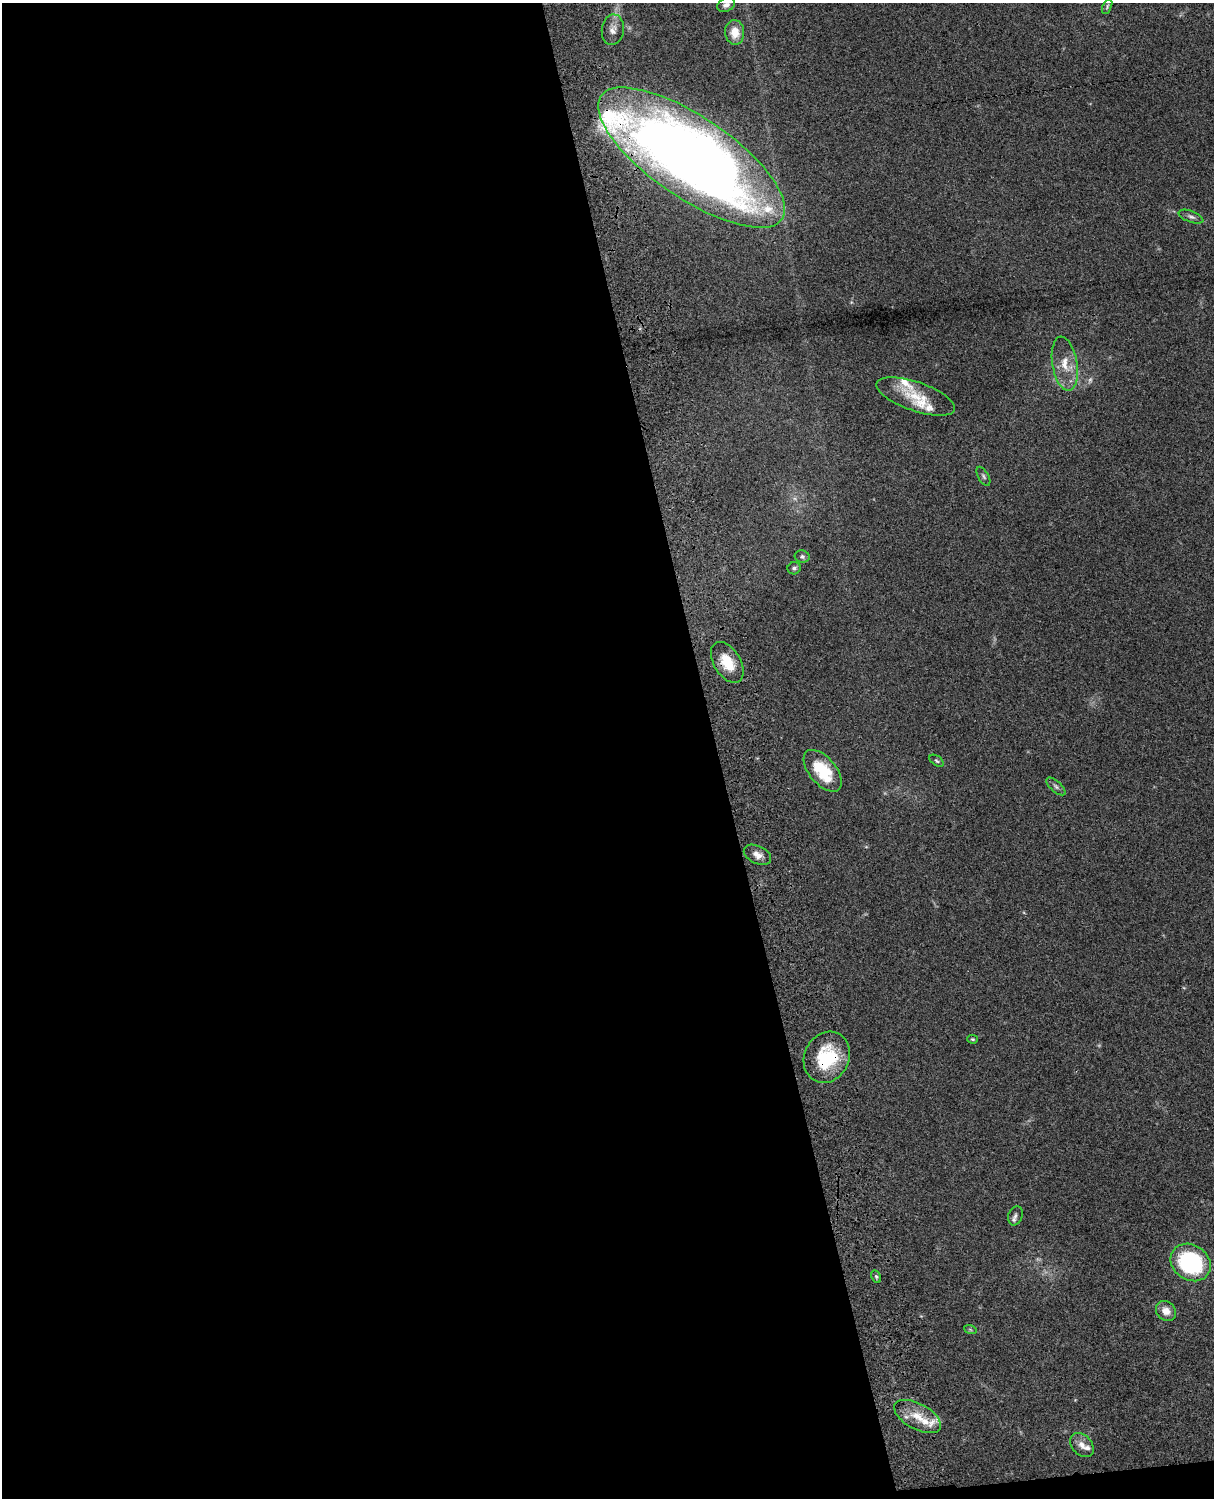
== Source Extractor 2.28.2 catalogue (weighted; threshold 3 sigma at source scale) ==
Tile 9 of 4 x 3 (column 1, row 3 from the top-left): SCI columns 121-1332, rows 277-1772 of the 5087 x 4926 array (HDU 1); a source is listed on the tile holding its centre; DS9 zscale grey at full resolution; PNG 1216 x 1500 px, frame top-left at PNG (2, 3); each listed source drawn as its Kron ellipse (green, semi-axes under 4 px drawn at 4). Shown black and unused: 60% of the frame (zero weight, under 3 of 4 exposures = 6% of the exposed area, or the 3 px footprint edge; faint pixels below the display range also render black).
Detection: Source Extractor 2.28.2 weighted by HDU 2 'WHT'; one run over the whole footprint, this tile lists its part. Background 0.0806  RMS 0.0058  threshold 0.0262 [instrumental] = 3 sigma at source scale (4.5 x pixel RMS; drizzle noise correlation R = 1.50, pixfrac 1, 0.05/0.05 arcsec/px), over >= 5 px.
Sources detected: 35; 3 too faint to see at this stretch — neither listed nor drawn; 7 inside a brighter listed object's ellipse — not listed separately; the other 25 listed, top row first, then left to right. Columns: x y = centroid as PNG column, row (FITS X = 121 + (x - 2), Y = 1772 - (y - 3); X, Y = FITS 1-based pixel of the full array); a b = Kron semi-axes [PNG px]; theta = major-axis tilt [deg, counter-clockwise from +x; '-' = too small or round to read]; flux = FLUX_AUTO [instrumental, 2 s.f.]
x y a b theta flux
726 5 9 6 24 2.4
1107 6 8 4 67 0.93
613 30 15 11 82 4.6
735 32 12 9 -84 8.5
692 158 109 40 -34 810
1191 217 13 5 -20 1.9
1065 364 27 12 -80 11
916 396 41 14 -19 14
983 476 10 5 -60 1.3
802 557 7 6 - 1.4
794 568 6 6 - 1.5
727 662 22 13 -58 14
937 761 8 5 -34 0.98
823 771 25 13 -50 23
1056 786 12 5 -41 1.6
757 855 14 9 -26 4.5
973 1039 5 4 - 0.67
827 1057 26 22 64 32
1015 1216 10 7 71 2
1191 1262 21 17 -35 66
876 1277 7 4 -63 0.97
1166 1311 11 9 -45 5.3
970 1329 6 4 -20 0.76
918 1417 26 12 -28 12
1082 1445 14 10 -45 4.5
Overlapping masked pixels (flux is a lower limit): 3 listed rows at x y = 692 158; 727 662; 827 1057
Isophote crosses this tile's border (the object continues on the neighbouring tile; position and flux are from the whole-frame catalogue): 1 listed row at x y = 726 5